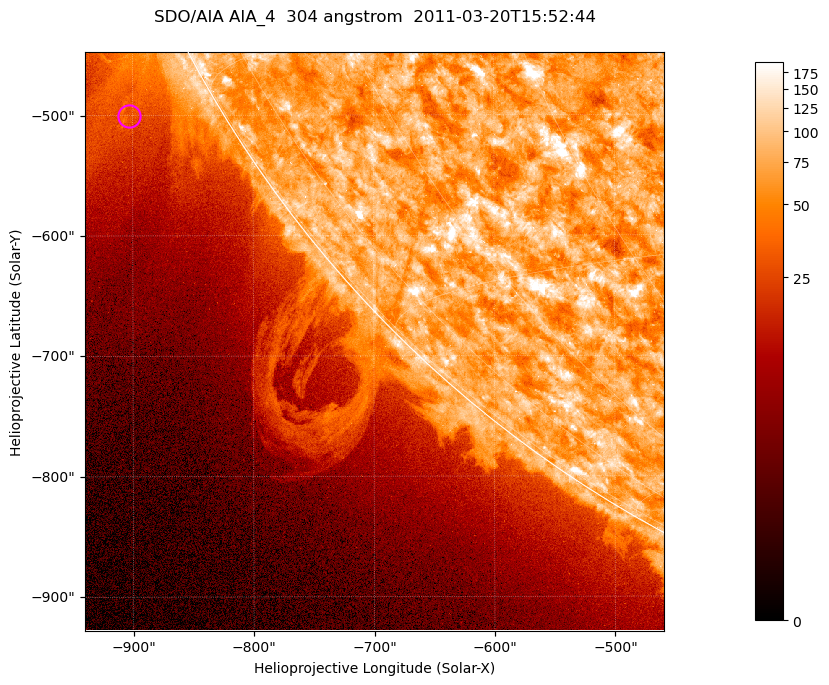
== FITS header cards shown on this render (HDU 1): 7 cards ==
TELESCOP= 'SDO/AIA '           / For AIA: SDO/AIA
INSTRUME= 'AIA_4   '           / For AIA: AIA_ATA1, AIA_ATA2, AIA_ATA3 or AIA_AT
WAVELNTH=                  304 / [angstrom] Wavelength
WAVEUNIT= 'angstrom'           / Wavelength unit: angstrom
DATE-OBS= '2011-03-20T15:52:44.125' / [ISO] Date when observation started; ISO 8
CTYPE1  = 'HPLN-TAN'           / CTYPE1; Typically HPLN
CTYPE2  = 'HPLT-TAN'           / CTYPE2; Typically HPLT

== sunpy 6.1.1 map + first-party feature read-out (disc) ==
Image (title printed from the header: SDO/AIA AIA_4  304 angstrom  2011-03-20T15:52:44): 801 x 801 px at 0.6 arcsec/px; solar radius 964 arcsec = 1606 px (partial field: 3.2% of the solar disc is inside the frame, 41% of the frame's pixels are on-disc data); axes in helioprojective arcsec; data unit not stated in the header (colour bar unlabelled)
Orientation: roll -0.132 deg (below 1 deg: not rotated)
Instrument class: DISC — disc imager (sunpy class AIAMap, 304 A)
Bright regions (active regions / flare kernels): reference = the on-disc median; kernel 7 px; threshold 5 sigma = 110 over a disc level ~72.1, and >= 1.15x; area >= 641 px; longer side >= 10 px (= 6 arcsec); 0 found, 0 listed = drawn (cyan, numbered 1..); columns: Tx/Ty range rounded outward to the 2 arcsec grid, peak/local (2 s.f.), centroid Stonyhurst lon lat
Off-limb structures (1.02-1.3 R_sun): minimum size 320 px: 8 found; the strongest spans PA ~115..125 deg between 1.02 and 1.19 R_sun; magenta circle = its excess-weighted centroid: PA ~120 deg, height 1.07 R_sun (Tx ~-902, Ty ~-500 arcsec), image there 2.4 x the reference